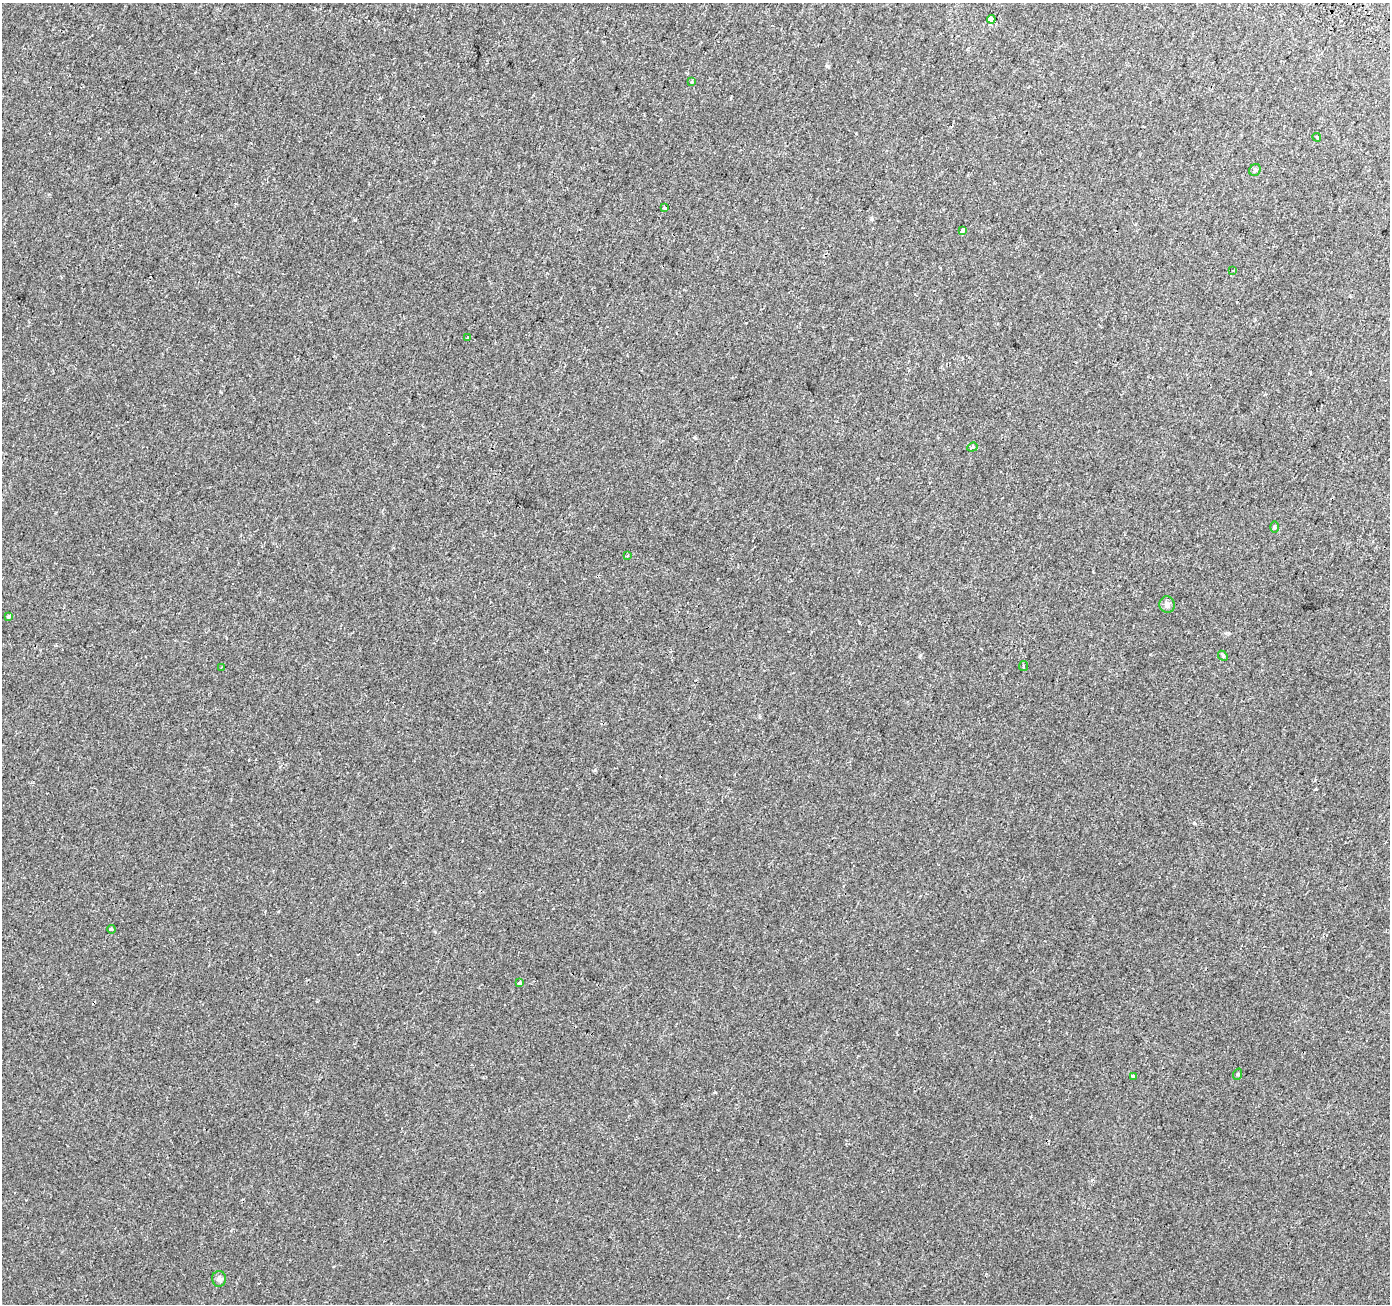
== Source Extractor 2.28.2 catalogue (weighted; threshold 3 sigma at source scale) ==
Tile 10 of 4 x 4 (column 2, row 3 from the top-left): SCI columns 1416-2803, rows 1567-2868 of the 5613 x 5800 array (HDU 1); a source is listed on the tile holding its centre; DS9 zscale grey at full resolution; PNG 1392 x 1306 px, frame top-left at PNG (2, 3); each listed source drawn as its Kron ellipse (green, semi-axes under 4 px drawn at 4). Shown black and unused: <1% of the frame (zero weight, under 2 of 3 exposures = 3% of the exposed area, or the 3 px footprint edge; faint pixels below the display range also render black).
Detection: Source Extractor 2.28.2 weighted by HDU 2 'WHT'; one run over the whole footprint, this tile lists its part. Background 5.47e-04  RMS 0.0039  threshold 0.0177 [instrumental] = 3 sigma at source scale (4.5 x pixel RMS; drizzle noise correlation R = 1.50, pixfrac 1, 0.0396/0.0396 arcsec/px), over >= 5 px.
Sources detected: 22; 1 cosmic-ray / hot-pixel residue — neither listed nor drawn; the other 21 listed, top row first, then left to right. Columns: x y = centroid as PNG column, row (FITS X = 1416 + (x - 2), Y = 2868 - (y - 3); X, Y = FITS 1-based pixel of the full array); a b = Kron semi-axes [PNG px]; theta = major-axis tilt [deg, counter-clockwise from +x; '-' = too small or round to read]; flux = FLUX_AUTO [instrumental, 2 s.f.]
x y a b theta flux
991 19 4 4 - 590
692 82 4 3 - 0.55
1317 137 4 3 - 0.4
1255 170 6 5 - 0.72
665 208 3 3 - 0.65
963 230 4 3 - 2.4
1233 270 2 2 - 0.46
467 338 3 3 - 1.9
972 447 5 4 - 0.52
1274 527 6 4 90 0.48
627 556 4 3 - 0.4
1167 605 8 7 - 1.6
9 616 4 3 - 1.3
1223 656 5 4 - 0.5
1023 666 5 3 - 0.46
222 667 4 3 - 0.43
111 929 4 3 - 0.62
519 983 3 3 - 1.2
1238 1074 6 3 72 0.38
1133 1077 4 3 - 1.1
219 1279 8 7 - 1.2
Unlisted compact peaks at least as high as the median listed source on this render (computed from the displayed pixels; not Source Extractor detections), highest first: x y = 1194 823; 595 770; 1316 789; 920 655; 695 438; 827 66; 715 1092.